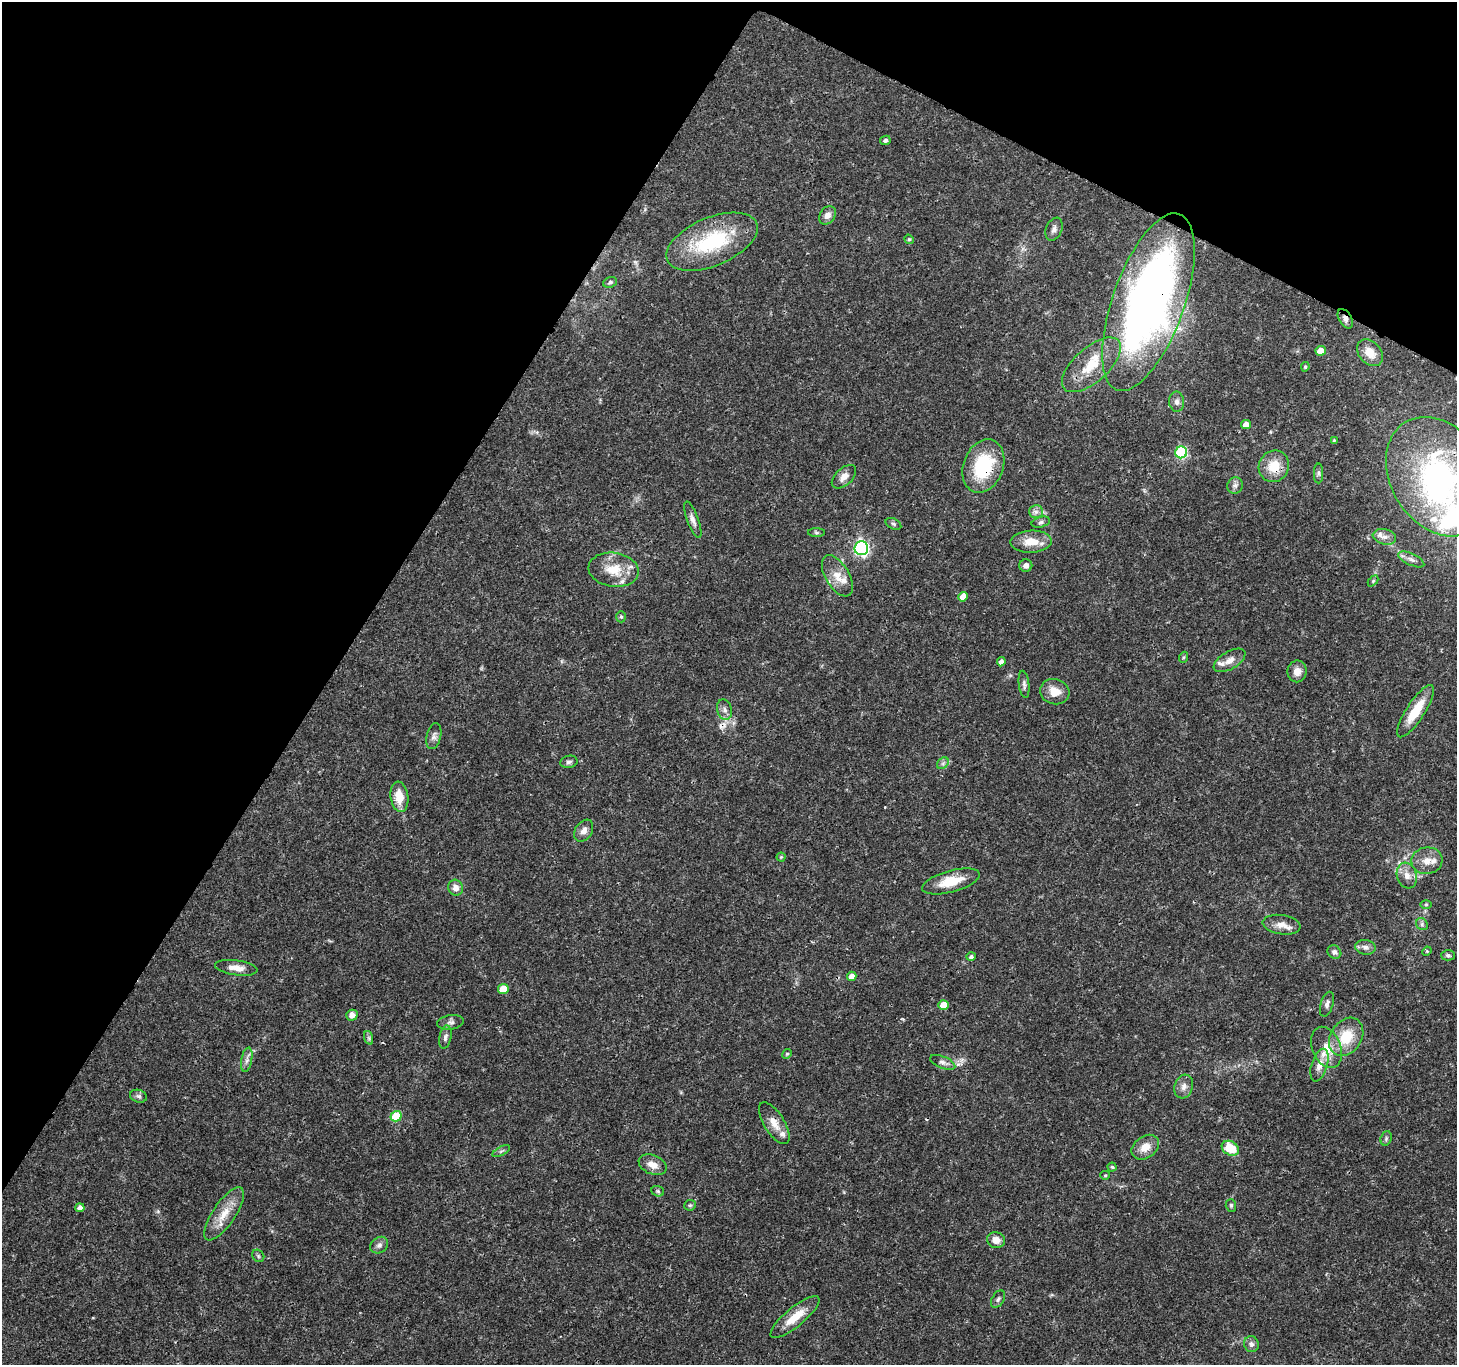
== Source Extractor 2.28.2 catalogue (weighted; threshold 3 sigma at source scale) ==
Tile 2 of 4 x 4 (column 2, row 1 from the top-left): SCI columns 1461-2915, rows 4289-5651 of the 5834 x 5916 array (HDU 1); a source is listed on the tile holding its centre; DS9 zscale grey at full resolution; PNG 1459 x 1367 px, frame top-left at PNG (2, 2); each listed source drawn as its Kron ellipse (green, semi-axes under 4 px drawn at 4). Shown black and unused: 29% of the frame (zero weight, under 3 of 4 exposures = <1% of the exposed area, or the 3 px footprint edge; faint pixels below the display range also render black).
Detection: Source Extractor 2.28.2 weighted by HDU 2 'WHT'; one run over the whole footprint, this tile lists its part. Background 0.0345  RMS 0.0022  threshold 0.00979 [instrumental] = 3 sigma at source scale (4.5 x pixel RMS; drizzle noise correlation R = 1.50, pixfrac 1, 0.0396/0.0396 arcsec/px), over >= 5 px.
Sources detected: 113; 1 inside a brighter object's white glare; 2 cosmic-ray / hot-pixel residue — neither listed nor drawn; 10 inside a brighter listed object's ellipse — not listed separately; the other 100 listed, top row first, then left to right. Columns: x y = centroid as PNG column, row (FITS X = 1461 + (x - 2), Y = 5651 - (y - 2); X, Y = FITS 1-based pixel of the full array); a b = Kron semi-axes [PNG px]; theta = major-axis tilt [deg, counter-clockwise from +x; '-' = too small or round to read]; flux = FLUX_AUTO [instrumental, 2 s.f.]
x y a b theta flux
885 140 5 4 - 0.47
827 215 10 7 55 1.4
1054 229 12 8 67 0.96
909 239 5 4 - 0.3
712 242 49 24 23 18
610 282 7 5 24 0.57
1148 302 93 36 70 140
1345 319 11 6 -60 1
1321 351 5 4 - 2.8
1370 353 15 11 -50 3
1091 365 36 17 42 7.5
1305 367 4 3 - 0.33
1177 402 10 7 -85 0.94
1246 425 5 4 - 2.2
1334 440 3 3 - 0.19
1181 452 6 6 - 19
983 466 27 20 69 13
1274 466 16 15 - 4.7
1318 473 10 4 -90 0.55
844 477 15 8 43 1.7
1439 477 64 47 -58 51
1235 485 8 7 - 0.76
1036 512 7 6 - 0.75
693 520 19 5 -70 1.2
1041 522 9 5 15 0.52
893 524 8 5 -27 0.45
816 533 8 4 -1 0.38
1384 537 12 7 -13 1.3
1031 542 20 11 3 3.9
861 548 7 7 - 47
1411 559 14 6 -25 0.98
1026 565 6 6 - 1
614 570 25 17 -8 5.4
837 576 23 11 -59 3.1
1373 581 6 4 46 0.29
963 597 5 4 - 2.4
621 617 6 5 - 0.39
1184 657 5 3 - 0.26
1230 660 18 8 30 1.8
1001 662 5 4 - 0.81
1297 671 11 9 81 1.8
1024 684 13 5 -83 0.73
1055 692 15 12 -15 3
724 710 10 7 -76 1
1415 711 31 9 57 6.4
434 736 13 7 77 0.99
569 762 9 6 11 0.58
943 763 7 5 45 0.55
399 797 15 9 -81 3.9
584 831 12 8 56 1.3
781 857 4 4 - 0.25
1427 861 15 13 8 2.4
1407 875 13 10 -72 1.8
951 881 30 10 15 5.7
456 888 8 7 - 1.5
1426 904 6 4 0 0.29
1422 924 6 5 - 0.45
1282 925 19 9 -8 2.1
1365 947 10 7 -10 0.99
1427 951 5 4 - 0.21
1334 952 7 6 - 0.74
1448 955 7 5 -1 0.47
971 957 4 4 - 0.53
236 968 21 7 -8 2.2
852 976 5 4 - 1.4
503 989 5 5 - 5.1
1327 1004 13 6 72 0.82
943 1005 5 5 - 3.4
352 1015 5 5 - 1.6
451 1022 13 7 8 0.88
445 1037 12 6 79 0.79
1346 1037 20 15 56 6.4
369 1038 7 4 -72 0.44
1327 1047 21 14 -68 3.8
787 1054 5 4 - 0.3
247 1060 12 5 80 0.92
943 1062 13 6 -23 0.9
1319 1065 17 8 73 2
1184 1087 12 9 72 1.3
138 1096 8 6 -16 0.62
396 1116 5 5 - 8.1
774 1123 24 10 -58 2.6
1386 1138 7 5 71 0.44
1145 1147 15 11 35 2.6
1230 1148 9 7 -30 5.6
501 1151 9 3 29 0.4
653 1165 14 9 -23 2
1112 1167 4 4 - 0.3
1105 1175 5 4 - 0.25
658 1191 6 5 - 0.38
690 1205 6 5 - 0.35
1231 1205 6 5 - 0.39
80 1208 4 4 - 1.2
224 1214 31 11 56 4.3
996 1240 9 8 - 1.8
379 1245 9 7 36 0.82
258 1256 7 5 -48 0.39
998 1299 9 6 59 0.59
795 1317 31 9 40 4.6
1251 1344 8 7 - 0.8
Overlapping masked pixels (flux is a lower limit): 6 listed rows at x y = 1148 302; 1345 319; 983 466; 1274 466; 1439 477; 774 1123
Isophote crosses this tile's border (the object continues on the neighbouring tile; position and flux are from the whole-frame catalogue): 1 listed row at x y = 1439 477